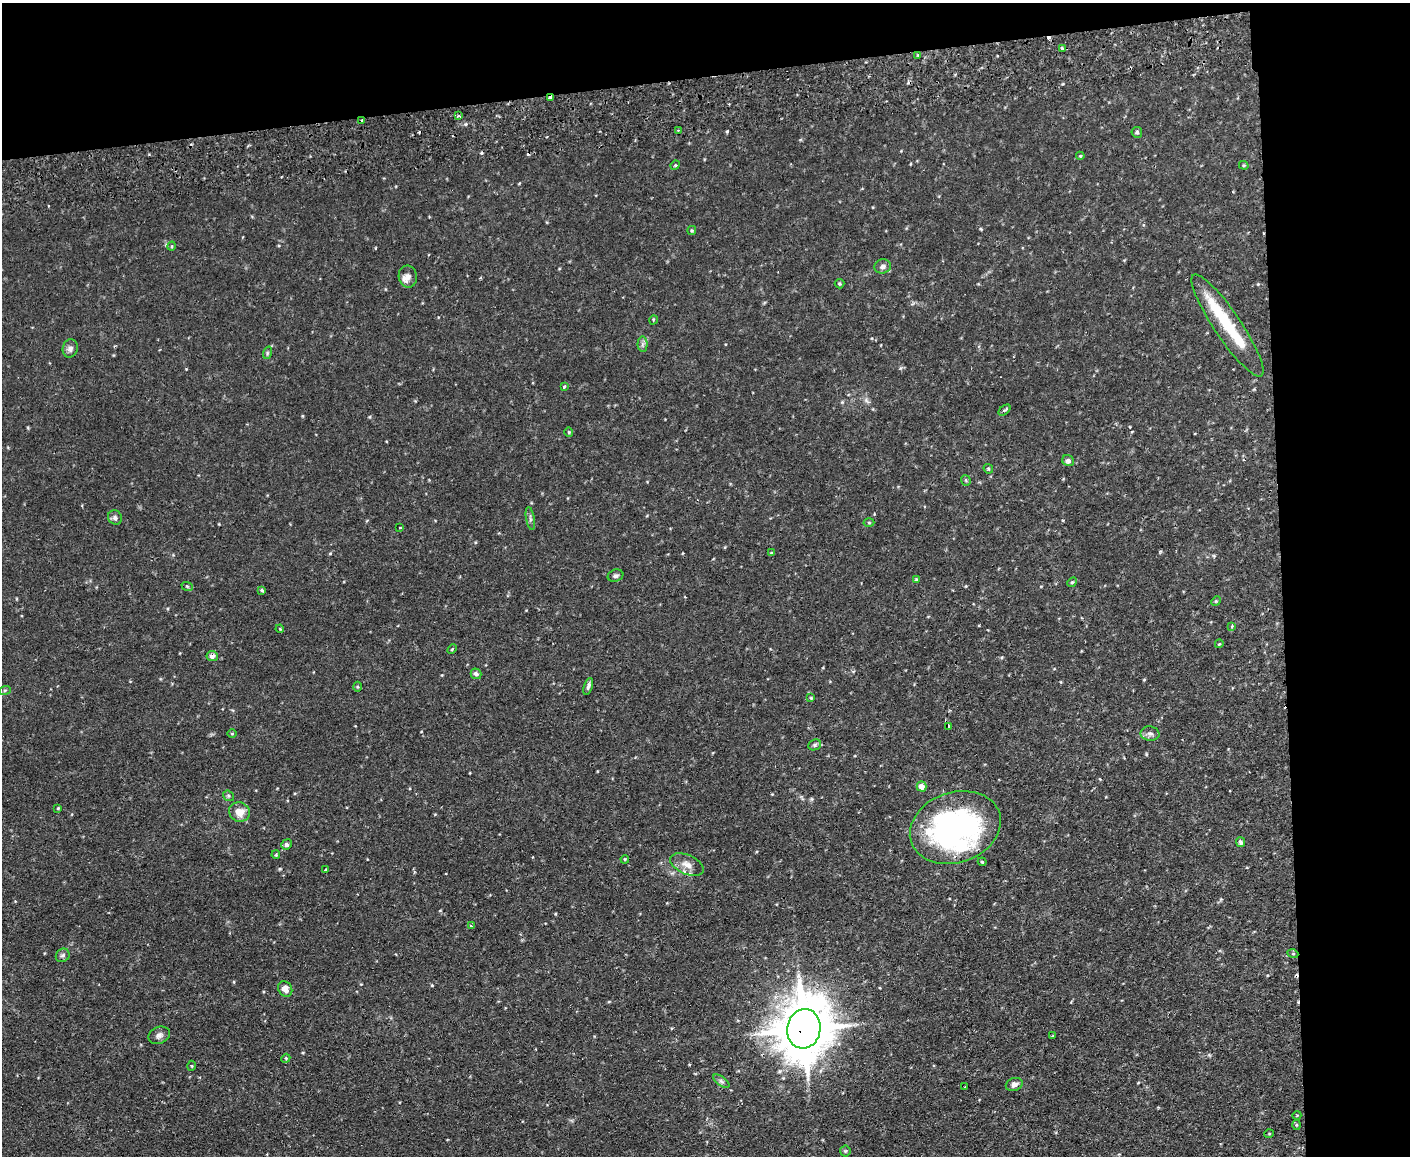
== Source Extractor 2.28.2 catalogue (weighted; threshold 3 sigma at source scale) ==
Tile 3 of 3 x 4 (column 3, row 1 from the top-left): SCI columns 2949-4356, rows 3516-4669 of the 4595 x 4724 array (HDU 1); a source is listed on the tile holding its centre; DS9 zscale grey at full resolution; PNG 1412 x 1158 px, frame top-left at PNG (2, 3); each listed source drawn as its Kron ellipse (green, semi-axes under 4 px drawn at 4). Shown black and unused: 16% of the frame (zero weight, under 2 of 3 exposures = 3% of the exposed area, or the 3 px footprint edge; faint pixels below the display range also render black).
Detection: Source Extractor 2.28.2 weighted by HDU 2 'WHT'; one run over the whole footprint, this tile lists its part. Background 0.0291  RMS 0.0052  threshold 0.0233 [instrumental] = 3 sigma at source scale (4.5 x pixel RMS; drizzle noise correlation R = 1.50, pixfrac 1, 0.05/0.05 arcsec/px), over >= 5 px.
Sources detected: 91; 3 inside a brighter object's white glare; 7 cosmic-ray / hot-pixel residue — neither listed nor drawn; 2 inside a brighter listed object's ellipse — not listed separately; the other 79 listed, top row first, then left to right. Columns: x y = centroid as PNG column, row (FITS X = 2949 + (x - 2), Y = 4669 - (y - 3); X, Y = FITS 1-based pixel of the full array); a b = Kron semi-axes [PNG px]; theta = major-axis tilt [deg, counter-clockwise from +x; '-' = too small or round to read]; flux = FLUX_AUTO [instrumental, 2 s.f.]
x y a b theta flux
1062 48 4 3 - 2.1
918 55 4 4 - 0.62
550 98 4 2 - 3.8
459 116 4 3 - 1.2
362 120 2 2 - 0.56
678 130 3 2 - 0.49
1137 132 5 5 - 0.95
1080 156 4 4 - 0.47
675 165 5 4 - 0.6
1244 165 5 4 - 0.62
692 230 4 3 - 0.62
172 246 5 3 - 0.49
883 266 8 7 - 1.8
408 277 11 9 -77 2.2
840 284 5 5 - 0.69
653 320 5 3 - 0.38
1227 326 61 13 -56 22
642 344 7 5 89 1.3
70 348 9 7 76 2
267 353 6 4 72 0.76
564 387 4 3 - 0.49
1004 410 7 3 40 0.91
569 432 4 4 - 0.5
1068 461 6 5 - 2
988 469 5 4 - 0.7
966 480 5 4 - 0.61
115 517 7 6 - 1.6
530 518 11 3 -81 1.1
869 522 5 3 - 0.53
400 527 3 2 - 0.46
771 553 4 3 - 0.48
616 576 8 6 19 1.2
916 579 4 3 - 0.42
1072 582 5 4 - 0.7
187 586 6 3 -19 0.55
262 590 4 4 - 0.84
1216 601 5 4 - 0.53
1232 626 3 3 - 0.98
280 629 4 3 - 0.42
1219 644 4 3 - 0.45
452 649 5 3 - 0.51
212 656 5 5 - 2.1
476 674 5 5 - 1.9
588 686 9 4 71 1.3
357 687 5 3 - 0.49
5 690 6 4 18 0.71
811 698 4 4 - 0.53
949 726 3 3 - 2.3
232 733 4 3 - 0.46
1150 734 9 7 -9 1.7
815 745 7 5 23 0.97
921 786 5 5 - 4.1
229 796 6 5 - 0.79
58 808 4 3 - 0.44
239 812 10 9 - 5.6
955 828 46 35 19 130
1240 842 5 4 - 1.6
286 844 5 5 - 1.1
276 855 4 3 - 0.56
625 859 4 3 - 0.45
982 862 4 3 - 0.57
687 865 18 9 -23 4.8
325 870 3 3 - 0.66
471 926 4 4 - 0.43
1293 954 5 3 - 0.57
63 955 7 6 - 1.3
285 989 8 6 -51 3.8
804 1029 20 16 81 2400
159 1035 11 8 23 2.2
1053 1036 4 3 - 0.5
286 1058 4 3 - 0.46
192 1066 5 3 - 0.46
721 1081 9 4 -35 1.2
1014 1085 8 6 21 2.5
964 1087 3 2 - 0.37
1297 1115 4 3 - 0.37
1296 1125 5 3 - 0.53
1269 1134 5 3 - 0.42
845 1151 5 5 - 0.73
Overlapping masked pixels (flux is a lower limit): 5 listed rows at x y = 1062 48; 550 98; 362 120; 955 828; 804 1029
Unlisted compact peaks at least as high as the median listed source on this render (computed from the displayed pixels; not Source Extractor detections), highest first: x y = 727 131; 280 869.